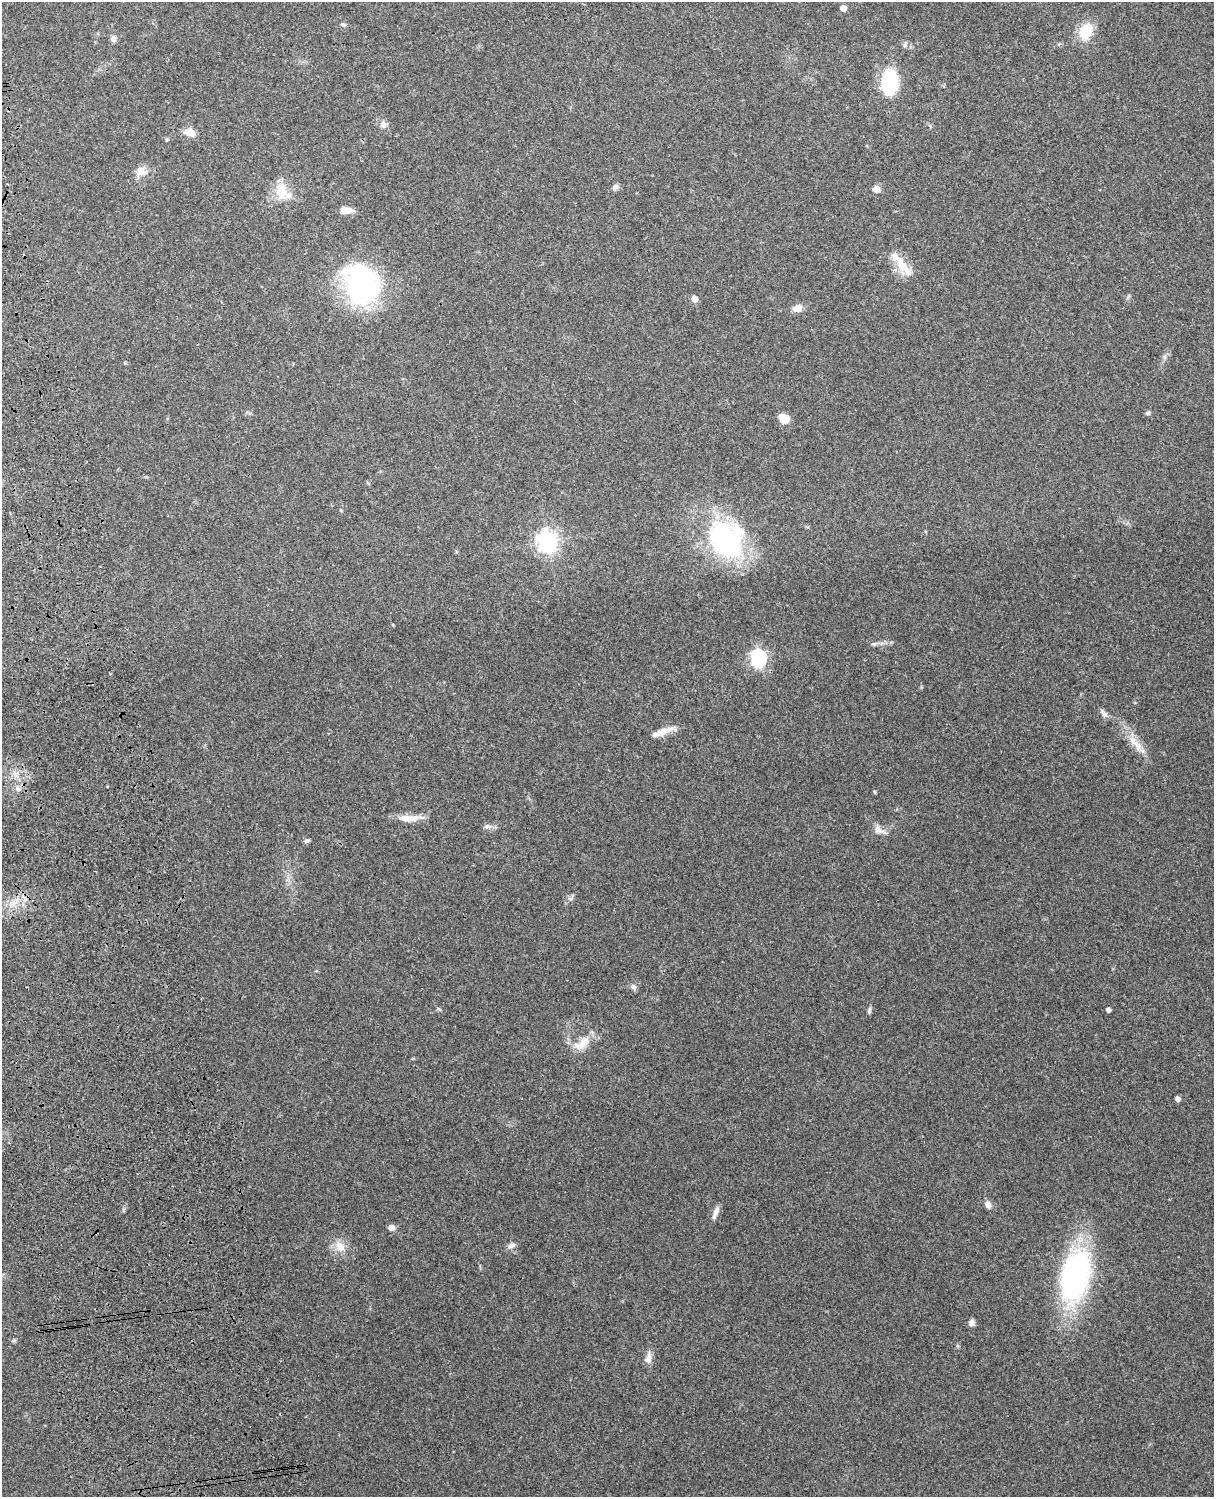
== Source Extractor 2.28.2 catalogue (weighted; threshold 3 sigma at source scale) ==
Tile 7 of 4 x 3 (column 3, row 2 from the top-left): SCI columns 2543-3754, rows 1660-3154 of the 5087 x 4925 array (HDU 1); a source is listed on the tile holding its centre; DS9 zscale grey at full resolution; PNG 1216 x 1499 px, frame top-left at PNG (2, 2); no overlay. Shown black and unused: <1% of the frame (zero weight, under 3 of 4 exposures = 6% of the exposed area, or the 3 px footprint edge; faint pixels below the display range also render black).
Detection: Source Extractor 2.28.2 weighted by HDU 2 'WHT'; one run over the whole footprint, this tile lists its part. Background 0.285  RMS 0.0093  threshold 0.0419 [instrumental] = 3 sigma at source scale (4.5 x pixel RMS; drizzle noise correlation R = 1.50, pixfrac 1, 0.05/0.05 arcsec/px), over >= 5 px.
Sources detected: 53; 1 inside a brighter object's white glare — not listed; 3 inside a brighter listed object's ellipse — not listed separately; the other 49 listed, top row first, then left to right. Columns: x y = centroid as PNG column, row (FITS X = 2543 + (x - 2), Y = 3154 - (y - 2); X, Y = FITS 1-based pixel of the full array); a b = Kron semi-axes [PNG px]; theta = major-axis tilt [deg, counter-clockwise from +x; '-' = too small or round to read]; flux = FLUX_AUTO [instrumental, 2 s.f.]
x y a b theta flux
843 8 5 5 - 8.5
344 24 6 5 - 1.7
1085 31 17 12 61 27
114 39 10 7 -84 3.4
905 45 8 4 64 1.8
889 82 21 13 87 82
383 124 10 9 - 4.4
189 132 13 9 -12 8.5
141 171 16 12 -10 9.1
616 187 8 7 - 2.7
876 189 9 7 -5 4.9
282 191 26 15 -87 18
346 210 13 7 -1 9.1
901 265 25 13 -60 16
362 280 51 34 -38 140
694 299 5 4 - 12
797 308 10 8 14 7.4
1148 413 6 5 - 1.9
784 418 7 6 - 22
726 539 47 38 -49 150
547 541 8 7 - 570
393 625 5 3 - 0.77
873 644 8 4 1 2
759 658 9 6 86 230
1103 713 15 6 -52 3.7
658 734 36 7 18 9.7
1137 746 20 9 -63 11
18 789 8 6 -50 3.6
875 792 5 3 - 0.95
409 818 30 9 0 12
487 826 10 6 -9 3.2
879 830 17 10 -34 6.7
306 841 7 5 18 2
571 898 6 4 19 1.8
14 903 7 7 - 4.6
633 987 9 7 -40 2.9
869 1010 10 4 79 2
1108 1010 4 4 - 3.1
582 1044 27 12 36 15
1178 1099 4 4 - 4.8
988 1204 9 7 -61 4.6
716 1211 15 7 69 5.3
391 1228 8 6 -11 4.5
511 1246 11 6 23 4
340 1247 16 12 -49 11
1075 1276 34 18 77 330
972 1323 8 7 - 3.4
14 1340 5 5 - 1.4
648 1358 14 8 80 6.5
Unlisted compact peaks at least as high as the median listed source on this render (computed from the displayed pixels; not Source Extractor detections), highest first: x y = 438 1009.